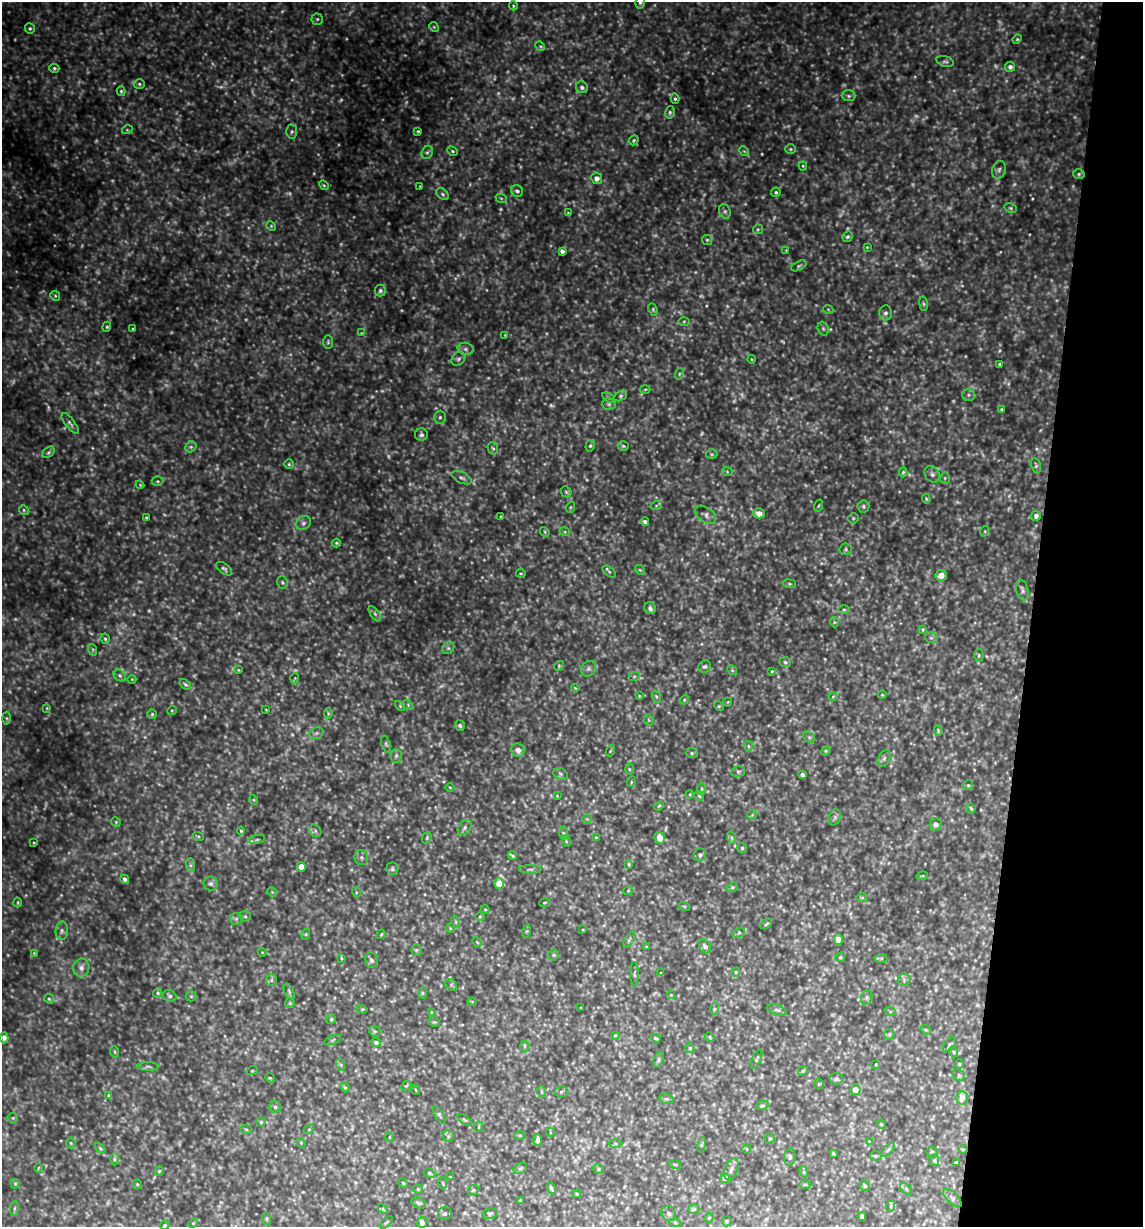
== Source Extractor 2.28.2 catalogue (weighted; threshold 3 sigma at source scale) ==
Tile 8 of 4 x 4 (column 4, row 2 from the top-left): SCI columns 3541-4681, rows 2450-3674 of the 4916 x 4899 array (HDU 1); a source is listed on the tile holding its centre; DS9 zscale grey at full resolution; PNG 1145 x 1229 px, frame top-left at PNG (2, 2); each listed source drawn as its Kron ellipse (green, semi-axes under 4 px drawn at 4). Shown black and unused: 10% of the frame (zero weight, under 3 of 4 exposures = <1% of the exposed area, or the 3 px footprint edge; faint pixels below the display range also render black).
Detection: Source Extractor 2.28.2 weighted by HDU 2 'WHT'; one run over the whole footprint, this tile lists its part. Background 0.424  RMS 0.053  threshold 0.239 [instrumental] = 3 sigma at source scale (4.5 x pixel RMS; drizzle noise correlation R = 1.50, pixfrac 1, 0.05/0.05 arcsec/px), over >= 5 px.
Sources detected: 476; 99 too faint to see at this stretch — neither listed nor drawn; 1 inside a brighter listed object's ellipse — not listed separately; the other 376 listed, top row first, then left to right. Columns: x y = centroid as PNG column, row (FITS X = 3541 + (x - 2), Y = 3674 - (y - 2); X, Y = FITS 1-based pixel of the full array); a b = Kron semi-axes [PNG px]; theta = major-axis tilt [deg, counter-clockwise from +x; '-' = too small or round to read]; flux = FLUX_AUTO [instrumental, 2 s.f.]
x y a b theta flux
640 3 6 4 75 8.7
513 6 4 4 - 5.8
317 19 5 5 - 8.5
434 27 5 4 - 6.6
30 28 5 5 - 8.2
1017 39 5 4 - 5.8
540 46 5 4 - 6.1
945 62 9 5 -17 10
1010 67 5 5 - 20
54 68 5 4 - 8.7
139 84 5 4 - 8.1
582 87 6 5 - 17
121 91 5 4 - 7.4
849 96 7 5 -1 9.6
675 99 5 4 - 7.7
670 112 6 5 - 9.3
127 130 5 3 - 5.5
418 131 3 3 - 5.4
292 132 7 5 88 10
634 140 5 4 - 6.7
790 149 5 5 - 7.6
452 151 5 4 - 6.8
744 151 5 4 - 6.4
427 152 7 5 65 10
803 166 4 4 - 5.1
999 170 9 6 73 16
1079 174 6 5 - 8
597 178 5 5 - 35
324 185 5 4 - 6
420 186 3 2 - 3.1
517 191 6 5 - 15
776 192 5 4 - 8.3
443 194 7 5 -42 9.2
501 198 6 3 -19 6.1
1010 208 6 4 -26 7.3
725 211 7 5 -69 14
568 213 4 4 - 4.5
271 226 5 4 - 5.4
758 229 5 4 - 6.5
847 237 6 5 - 8.9
707 240 5 5 - 7
867 247 3 3 - 3.8
786 250 4 4 - 4.3
562 251 4 4 - 19
799 266 8 4 25 9
380 290 6 5 - 13
55 296 5 4 - 6.8
923 304 7 3 -82 7.2
653 309 6 4 -65 7.4
828 309 5 3 - 4.3
885 313 7 6 - 16
684 321 5 3 - 5.6
107 327 5 4 - 6.7
133 329 3 3 - 6.9
823 329 7 5 -70 9.4
361 333 4 4 - 4.5
505 335 4 3 - 4.3
328 342 7 4 -90 8
466 349 8 6 -16 15
458 359 8 6 48 12
751 359 4 3 - 4
999 364 3 3 - 6.5
679 374 6 3 71 6.4
645 389 5 3 - 5.4
968 395 6 6 - 12
621 396 7 4 28 9.3
609 398 7 4 -30 8.5
609 404 7 6 - 11
1001 409 4 3 - 5.2
440 417 6 5 - 12
70 424 13 4 -52 14
421 435 6 6 - 14
590 446 6 4 73 8.1
623 446 5 4 - 6.7
191 447 6 5 - 9.1
493 448 6 5 - 8.9
48 452 7 5 42 8.8
712 454 6 5 - 7.3
289 464 5 5 - 7.1
1036 466 8 5 -78 9.2
727 471 5 3 - 4.8
903 472 5 4 - 7.1
932 474 9 7 -53 18
462 478 11 5 -25 15
945 478 5 5 - 7.6
158 481 6 5 - 7.5
140 485 4 3 - 4.5
566 492 6 5 - 7.1
926 499 5 3 - 6.3
656 506 6 4 19 6.4
818 506 6 3 71 4.6
863 506 6 6 - 9.4
571 507 5 3 - 5.5
24 510 5 4 - 7
759 513 6 5 - 39
706 515 12 7 -36 20
1036 516 5 5 - 20
501 517 4 3 - 5.3
146 518 4 3 - 5.4
853 518 5 5 - 7.3
645 522 4 4 - 14
303 523 8 6 35 15
985 531 5 3 - 5.2
545 532 5 4 - 6
565 532 5 3 - 5.2
336 543 4 4 - 6.1
846 549 6 6 - 8.9
224 569 9 5 -36 11
640 570 5 4 - 6.2
609 571 8 4 -37 7
521 573 5 2 - 4.6
941 575 5 5 - 55
282 583 6 5 - 9.4
789 584 6 3 -8 6.3
1022 590 10 6 -76 15
650 608 6 5 - 18
844 610 6 4 0 6.3
375 614 9 4 -54 12
834 622 5 3 - 4.9
923 630 4 2 - 4.6
931 638 6 5 - 8.9
105 639 5 4 - 8.1
448 648 6 5 - 9.4
93 650 6 4 -73 7.2
979 655 6 4 90 7.6
785 662 6 5 - 8.3
559 666 5 4 - 6.4
705 667 6 5 - 10
588 669 8 7 - 16
238 670 4 3 - 4.1
732 670 5 4 - 6.9
772 671 4 3 - 4.7
120 675 6 5 - 11
634 677 6 3 20 6
295 678 5 3 - 4
132 679 4 3 - 3.7
185 684 6 4 -38 9.3
575 688 4 2 - 4.5
882 695 4 3 - 4
639 696 4 3 - 4.7
833 696 4 3 - 4.1
656 697 6 4 -70 7.1
684 700 5 4 - 6
728 702 4 3 - 3.7
408 705 5 4 - 7.3
400 706 6 4 -46 6.2
719 706 5 4 - 5.8
47 708 4 3 - 4.1
172 710 5 3 - 4.5
266 710 3 2 - 3.2
328 713 5 4 - 5.5
152 714 5 5 - 7.2
7 718 6 4 -88 8.9
649 720 6 3 -70 5.9
460 725 5 5 - 9.3
938 731 5 3 - 5.8
316 733 7 5 21 12
809 737 6 5 - 10
386 744 8 4 -72 8.5
748 746 5 4 - 6.5
518 750 7 6 - 30
610 751 5 3 - 4.8
826 751 5 4 - 5.9
692 753 6 5 - 9.1
396 756 7 5 88 11
884 758 9 5 64 14
629 769 5 3 - 5.5
738 772 7 5 15 9.3
560 774 7 5 -23 10
802 775 4 4 - 24
631 782 5 3 - 4.6
968 785 5 5 - 7.2
450 787 4 3 - 4
702 789 6 4 89 6.2
690 794 4 3 - 4.3
557 796 3 3 - 3.9
699 796 5 4 - 6.7
254 800 5 3 - 4.7
659 806 5 3 - 5.5
971 808 5 3 - 7
752 815 5 5 - 6.4
835 817 8 5 72 12
587 819 5 5 - 7.2
116 822 5 4 - 5.7
936 824 6 6 - 27
465 828 8 6 53 15
241 831 4 4 - 6.1
315 831 7 5 -47 11
563 833 6 4 -87 8.6
198 836 5 3 - 5.1
427 838 6 4 70 6.7
596 838 4 2 - 6.6
660 838 6 5 - 56
732 838 6 4 -71 8.3
257 840 8 4 9 8.9
566 841 6 3 -73 5.1
34 843 4 2 - 3.9
742 848 5 5 - 8.8
700 855 6 6 - 17
512 856 5 3 - 7.8
361 857 8 6 -74 15
629 864 4 3 - 6
190 865 7 4 -89 11
301 867 5 4 - 72
392 869 6 6 - 11
530 869 11 4 -1 11
922 876 6 3 18 4.8
125 879 4 4 - 16
499 883 5 5 - 78
211 884 7 7 - 14
732 887 5 4 - 7.4
628 891 5 3 - 4.1
272 892 5 4 - 5.7
356 892 5 3 - 5
862 897 6 4 0 5.4
18 903 5 3 - 4.7
544 903 5 2 - 4.7
684 906 6 3 -18 5.1
485 909 4 4 - 4.9
245 916 6 5 - 11
480 917 4 4 - 5.4
236 919 6 6 - 12
456 922 6 4 -71 6.5
766 924 6 3 36 6.4
450 928 5 3 - 4.1
583 930 3 2 - 3.3
62 931 9 6 88 15
527 931 6 4 71 5.7
739 933 6 4 30 7.6
306 934 5 3 - 5
381 934 5 3 - 4.9
838 939 5 4 - 53
629 940 9 3 58 9.5
477 942 5 4 - 5.8
705 946 7 5 -55 22
647 947 3 3 - 4.8
416 950 5 5 - 8.6
262 952 4 3 - 3.4
34 953 4 4 - 4.5
554 955 5 5 - 7.2
840 957 5 4 - 6.4
341 958 3 3 - 4.8
881 958 6 4 2 6.1
371 960 7 6 - 16
81 968 9 8 - 25
736 972 4 4 - 5.8
661 973 3 2 - 3.9
634 974 12 3 -89 9.2
271 980 6 5 - 10
904 980 6 6 - 11
451 985 6 5 - 8.8
289 991 8 4 -64 11
158 993 4 4 - 7.1
423 993 6 4 90 6.5
671 995 4 4 - 4.5
169 996 7 5 -22 11
191 996 5 5 - 6.6
867 997 8 5 73 12
49 999 5 4 - 6.5
472 1001 5 3 - 4.1
290 1003 5 5 - 6.6
581 1008 2 2 - 3.6
362 1009 5 3 - 4.5
714 1009 6 4 71 6.7
777 1010 10 5 -18 13
890 1011 6 4 -19 5.7
431 1012 4 2 - 3.4
331 1019 5 4 - 8.2
434 1022 6 4 -23 5.8
926 1030 5 4 - 6.2
375 1031 6 5 - 8
889 1034 6 5 - 7.8
615 1035 3 3 - 4.4
710 1037 5 4 - 5.9
4 1038 5 4 - 21
656 1038 5 2 - 6.6
333 1040 9 4 20 7.9
376 1042 5 4 - 15
950 1045 8 5 51 9.6
525 1046 5 3 - 5
690 1048 5 5 - 6.5
115 1052 6 3 -71 5.4
954 1052 5 3 - 4.9
757 1059 10 4 67 8.5
658 1060 8 4 68 10
876 1064 3 3 - 5
959 1064 5 4 - 5.6
341 1065 6 4 -71 7.8
148 1066 10 4 0 9.4
252 1071 5 3 - 5
803 1071 5 4 - 6.6
959 1075 6 5 - 8.1
270 1078 5 4 - 5.7
836 1079 7 6 - 16
819 1084 5 4 - 6
406 1086 5 4 - 6.3
345 1087 5 4 - 6.6
416 1090 5 3 - 3.8
856 1090 5 5 - 59
542 1092 6 3 -71 6
561 1092 6 5 - 10
109 1096 4 3 - 9.4
962 1098 7 5 -87 42
666 1099 7 5 -18 11
762 1106 6 4 18 7.5
275 1107 6 6 - 12
439 1115 10 4 -58 10
13 1118 5 5 - 7.3
465 1120 8 4 -35 7.8
261 1122 4 4 - 6.3
881 1124 5 4 - 4.7
479 1127 5 2 - 4.7
246 1129 6 3 -19 5.9
309 1129 5 3 - 4.9
550 1132 4 3 - 3.8
520 1135 5 3 - 5.4
448 1136 6 5 - 9.9
390 1137 5 3 - 4.7
770 1139 5 4 - 6.5
538 1140 5 3 - 20
869 1142 4 2 - 3.7
71 1143 5 5 - 6.8
301 1143 5 4 - 5.2
615 1143 7 4 1 8.2
702 1145 8 4 81 6.8
100 1148 6 4 -45 7.1
747 1149 5 3 - 4.7
963 1149 5 3 - 3.8
888 1150 8 3 45 8.7
932 1152 5 5 - 7.5
833 1153 3 3 - 6.8
876 1156 6 4 0 8.5
790 1157 8 5 83 12
114 1159 6 4 90 8.1
934 1160 6 5 - 7.3
956 1162 4 3 - 4.8
675 1164 6 3 -18 5.7
38 1168 4 2 - 3.9
520 1168 7 5 29 9.9
598 1169 6 4 -23 8
731 1169 11 6 70 21
159 1171 4 4 - 5.9
804 1172 6 4 -72 6.9
429 1173 6 4 -27 7.8
450 1177 4 3 - 5
725 1178 5 4 - 54
403 1183 5 4 - 5.7
443 1183 6 3 -71 5.7
15 1184 5 4 - 6.5
137 1184 5 4 - 6
805 1184 6 4 0 7.5
865 1186 5 4 - 8.5
551 1188 6 3 -67 8.4
418 1189 4 4 - 7
906 1189 7 4 -46 8.9
473 1190 6 5 - 7.2
577 1194 4 3 - 4.8
952 1198 12 5 -45 17
520 1200 3 3 - 4.9
418 1203 8 5 -27 10
891 1206 6 3 72 6.9
14 1208 7 4 81 7.7
383 1209 6 3 -46 5.9
694 1209 5 5 - 7.7
445 1213 7 6 - 14
490 1214 8 5 10 9.5
669 1214 8 6 -49 15
862 1216 4 4 - 17
709 1218 5 4 - 5
267 1219 6 4 -72 6.5
727 1221 5 4 - 7.2
386 1222 8 3 44 5.8
422 1222 5 5 - 25
193 1223 5 4 - 5.9
675 1223 6 4 -2 6.3
165 1225 4 4 - 7.4
Isophote crosses this tile's border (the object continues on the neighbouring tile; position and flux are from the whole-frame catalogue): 2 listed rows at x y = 640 3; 165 1225
Unlisted compact peaks at least as high as the median listed source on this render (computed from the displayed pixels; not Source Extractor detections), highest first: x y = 1032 199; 402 310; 513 802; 273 931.